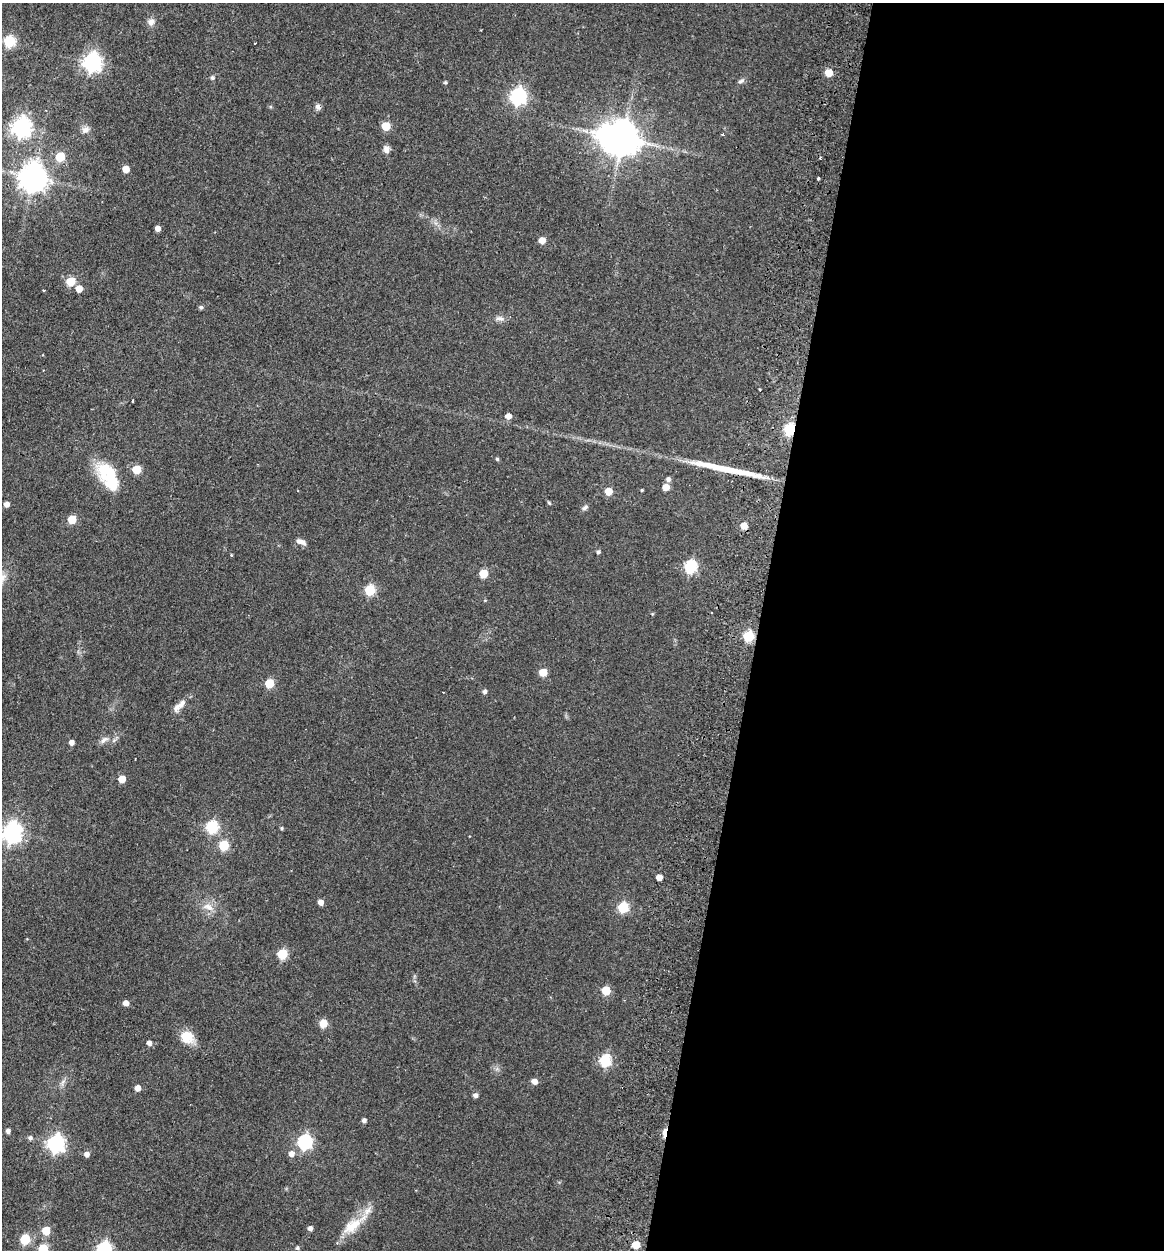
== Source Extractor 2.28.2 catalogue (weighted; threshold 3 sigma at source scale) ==
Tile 12 of 4 x 4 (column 4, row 3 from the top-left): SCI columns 3786-4947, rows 1264-2511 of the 5126 x 5023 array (HDU 1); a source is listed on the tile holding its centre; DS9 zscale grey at full resolution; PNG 1166 x 1252 px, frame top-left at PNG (2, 3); no overlay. Shown black and unused: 35% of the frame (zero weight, under 2 of 3 exposures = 3% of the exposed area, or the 3 px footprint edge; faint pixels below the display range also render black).
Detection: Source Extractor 2.28.2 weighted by HDU 2 'WHT'; one run over the whole footprint, this tile lists its part. Background 0.177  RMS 0.0078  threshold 0.0351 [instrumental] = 3 sigma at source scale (4.5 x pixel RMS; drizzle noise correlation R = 1.50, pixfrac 1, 0.05/0.05 arcsec/px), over >= 5 px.
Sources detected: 95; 2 inside a brighter object's white glare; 2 cosmic-ray / hot-pixel residue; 1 long thin detection or spike segment (spike, bleed or trail) — not listed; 2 inside a brighter listed object's ellipse — not listed separately; the other 88 listed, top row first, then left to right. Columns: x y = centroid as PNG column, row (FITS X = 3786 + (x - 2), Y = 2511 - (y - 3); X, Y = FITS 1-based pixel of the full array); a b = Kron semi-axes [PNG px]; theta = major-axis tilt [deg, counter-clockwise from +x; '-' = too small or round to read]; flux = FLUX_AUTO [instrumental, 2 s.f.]
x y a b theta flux
151 22 9 9 - 4
9 41 6 6 - 76
92 62 7 7 - 320
829 73 5 5 - 17
212 78 6 6 - 1.4
741 81 9 6 31 2.1
445 82 4 4 - 1.1
518 96 7 6 - 220
318 107 9 7 -62 2.3
386 126 5 5 - 24
21 127 7 7 - 380
85 130 10 8 39 3.7
623 139 10 9 - 1600
386 149 9 7 -80 3.6
60 157 5 5 - 32
126 169 5 5 - 10
33 178 9 9 - 990
818 178 3 3 - 1.9
158 228 4 4 - 4.5
542 240 5 5 - 8.6
71 282 5 5 - 24
79 289 5 5 - 8.1
201 307 5 5 - 1.4
500 318 12 6 -5 3.2
760 390 3 2 - 0.95
133 401 3 3 - 1.6
508 416 5 5 - 6.1
789 429 6 5 - 68
497 459 4 4 - 1.2
109 471 33 19 -12 25
668 479 5 5 - 2.4
666 487 5 5 - 8.9
642 490 3 3 - 0.69
608 491 5 5 - 13
549 503 5 4 - 0.88
6 504 4 4 - 4.1
585 507 8 6 34 2
72 519 5 5 - 21
744 526 5 5 - 9.2
301 542 12 5 -18 3.8
598 552 5 4 - 1.6
691 567 6 6 - 90
483 574 5 5 - 24
370 590 5 5 - 51
652 614 5 3 - 0.67
749 636 5 5 - 57
543 672 5 5 - 19
269 683 5 5 - 27
484 692 5 4 - 2.4
182 703 21 7 51 6.1
104 740 13 6 39 3.1
71 743 5 5 - 3.7
122 779 5 5 - 12
212 827 6 6 - 91
282 828 4 4 - 1.1
12 832 8 7 - 400
224 845 5 5 - 41
659 877 4 4 - 6.5
321 902 5 4 - 5.6
208 907 16 9 -21 6.8
623 907 6 5 - 56
282 954 5 5 - 44
606 990 5 5 - 25
126 1003 5 5 - 5.1
323 1023 5 5 - 19
187 1037 17 15 -27 12
149 1043 5 5 - 3.1
605 1060 6 6 - 74
534 1081 5 5 - 5.1
63 1082 9 3 45 1.8
137 1088 5 5 - 5.8
475 1095 5 5 - 2.7
364 1121 5 4 - 2.6
8 1131 5 4 - 2.7
665 1133 8 4 87 12
30 1138 6 5 - 1.9
305 1142 6 6 - 150
56 1143 7 7 - 260
86 1154 5 5 - 3.3
291 1154 6 6 - 4.2
352 1226 31 14 36 18
310 1228 5 5 - 2.9
46 1231 5 5 - 19
25 1239 6 5 - 39
636 1245 5 5 - 18
297 1248 5 4 - 1.3
43 1249 6 5 - 39
104 1249 7 6 - 160
Overlapping masked pixels (flux is a lower limit): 2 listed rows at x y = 789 429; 665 1133
Isophote crosses this tile's border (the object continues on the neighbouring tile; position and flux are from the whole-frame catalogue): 3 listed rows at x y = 12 832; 43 1249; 104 1249